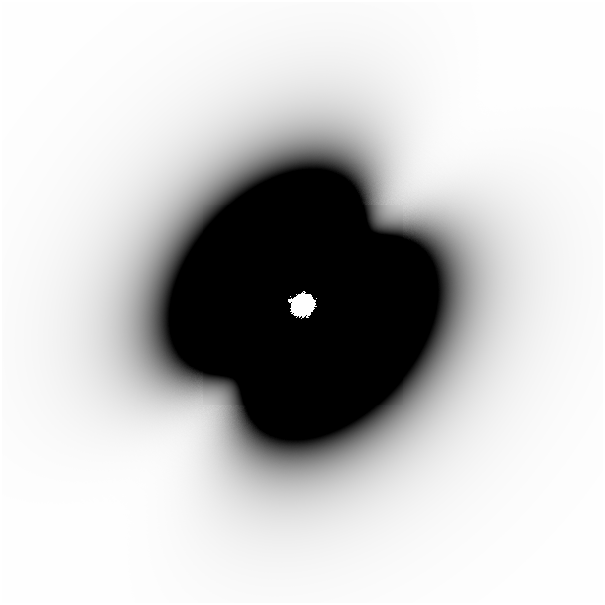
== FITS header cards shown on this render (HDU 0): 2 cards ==
NAXIS1  =                  601
NAXIS2  =                  601

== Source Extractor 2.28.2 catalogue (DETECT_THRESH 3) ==
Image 601 x 601 px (HDU 0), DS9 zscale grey, 1 PNG px = 1 image px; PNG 605 x 605 px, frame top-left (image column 1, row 601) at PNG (2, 2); no overlay
Background -1.06e-11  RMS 4.8e-12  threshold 1.44e-11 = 3 sigma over >= 5 px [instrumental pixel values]
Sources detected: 3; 2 with non-positive FLUX_AUTO (blend fragments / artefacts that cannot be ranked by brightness) are not listed; the other 1 listed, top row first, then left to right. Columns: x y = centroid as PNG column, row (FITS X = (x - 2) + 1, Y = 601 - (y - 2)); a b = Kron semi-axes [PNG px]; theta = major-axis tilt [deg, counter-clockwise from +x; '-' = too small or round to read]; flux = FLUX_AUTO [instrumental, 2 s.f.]
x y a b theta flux
303 304 14 12 41 49
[2 non-positive-flux detections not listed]